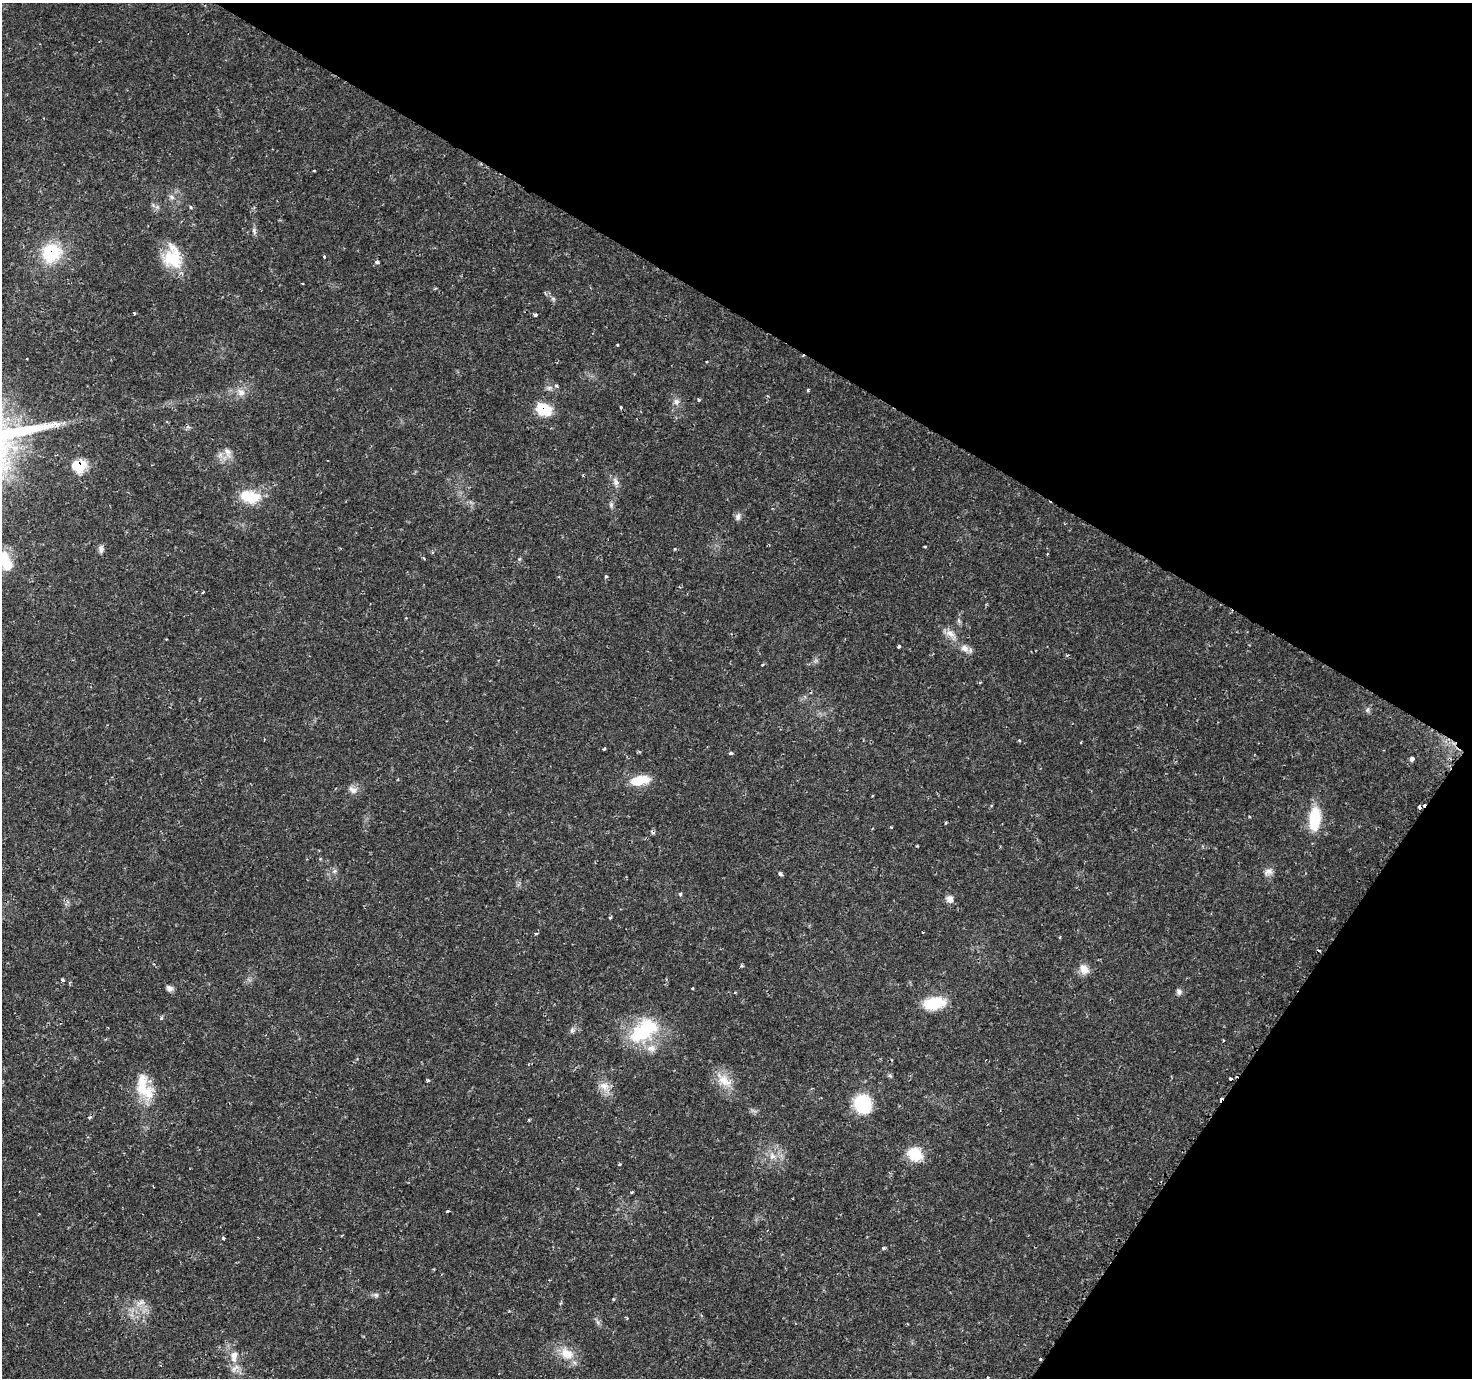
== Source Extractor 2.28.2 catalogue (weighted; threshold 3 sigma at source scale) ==
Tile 8 of 4 x 4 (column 4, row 2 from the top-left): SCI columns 4424-5893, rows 3024-4399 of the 5930 x 6005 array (HDU 1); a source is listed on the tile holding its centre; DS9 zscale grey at full resolution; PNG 1474 x 1380 px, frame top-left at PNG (2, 3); no overlay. Shown black and unused: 30% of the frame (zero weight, under 2 of 3 exposures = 2% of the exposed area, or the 3 px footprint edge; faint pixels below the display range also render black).
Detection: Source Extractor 2.28.2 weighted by HDU 2 'WHT'; one run over the whole footprint, this tile lists its part. Background 0.025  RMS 0.002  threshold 0.00882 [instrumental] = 3 sigma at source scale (4.5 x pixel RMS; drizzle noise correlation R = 1.50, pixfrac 1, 0.0396/0.0396 arcsec/px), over >= 5 px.
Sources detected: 101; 8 cosmic-ray / hot-pixel residue — not listed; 3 inside a brighter listed object's ellipse — not listed separately; the other 90 listed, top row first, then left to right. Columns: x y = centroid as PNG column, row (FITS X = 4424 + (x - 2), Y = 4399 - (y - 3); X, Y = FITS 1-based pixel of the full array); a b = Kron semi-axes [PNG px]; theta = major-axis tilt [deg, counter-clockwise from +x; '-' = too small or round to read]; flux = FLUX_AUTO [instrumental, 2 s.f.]
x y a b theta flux
314 171 3 2 - 0.18
172 197 9 6 -28 0.58
190 207 5 4 - 0.24
254 230 8 5 -84 0.51
52 253 21 19 40 9.9
324 256 3 3 - 0.27
173 258 26 23 -56 7
377 262 4 4 - 0.56
553 299 6 5 - 0.37
134 313 4 3 - 0.19
535 315 3 3 - 0.86
617 345 3 3 - 0.18
556 386 5 4 - 0.33
549 388 7 6 - 0.55
808 390 4 3 - 0.26
241 392 12 9 -39 1.3
699 400 4 3 - 0.32
676 401 9 7 -26 0.79
621 407 4 3 - 0.19
544 410 15 11 -23 5.8
227 452 15 8 -63 1.4
80 466 9 7 13 11
616 482 11 7 -75 0.96
250 497 26 15 -13 5.8
611 505 7 6 - 0.48
738 517 11 7 74 0.69
925 547 3 3 - 0.26
101 549 10 6 -90 0.64
674 549 4 3 - 0.18
519 559 5 3 - 0.27
6 562 24 13 -66 5.5
606 577 4 3 - 0.19
203 592 4 3 - 0.17
959 621 7 4 -71 0.38
951 634 19 8 -43 1.8
899 646 4 3 - 0.97
965 648 11 9 -27 1.3
762 665 4 3 - 0.17
980 682 4 3 - 0.22
1367 710 6 6 - 0.4
1019 741 4 3 - 0.31
604 749 3 3 - 0.25
731 753 4 3 - 0.53
1411 759 4 4 - 0.89
640 780 23 10 10 4.6
353 790 13 9 -26 1.2
1315 819 25 11 86 8.1
946 822 3 2 - 0.21
891 827 4 3 - 0.16
917 846 4 2 - 0.16
334 871 6 6 - 0.47
1269 872 12 8 20 1
780 874 4 3 - 0.83
680 894 5 3 - 0.43
950 899 10 9 - 0.97
610 917 3 3 - 0.31
923 932 3 2 - 0.19
536 934 4 3 - 0.22
1060 937 4 3 - 0.17
741 966 5 4 - 0.27
1084 969 14 11 -50 1.7
63 980 5 3 - 0.37
169 988 8 7 - 0.71
692 988 3 3 - 0.17
735 992 4 3 - 0.15
1179 992 7 7 - 0.6
934 1003 27 14 10 5.8
161 1018 5 4 - 0.36
572 1030 8 5 88 0.5
643 1030 41 24 38 13
890 1076 6 4 -19 0.28
428 1080 6 3 -18 0.23
724 1080 25 12 -45 3.5
604 1086 14 11 -26 1.9
142 1088 30 17 -82 5.5
863 1104 22 20 -70 8.2
89 1117 6 4 18 0.28
915 1154 20 18 -37 4.2
772 1156 9 8 - 1.1
620 1164 4 3 - 0.31
631 1192 3 3 - 0.23
447 1211 4 3 - 0.23
223 1238 4 3 - 0.35
883 1248 5 4 - 0.27
376 1295 8 6 -3 0.48
613 1299 4 4 - 0.21
140 1303 14 6 20 1.2
560 1303 4 4 - 0.24
567 1354 19 14 -36 3.6
234 1356 17 9 81 2.2
Overlapping masked pixels (flux is a lower limit): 3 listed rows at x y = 52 253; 544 410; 80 466
Isophote crosses this tile's border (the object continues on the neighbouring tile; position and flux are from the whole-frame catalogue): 1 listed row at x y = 6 562